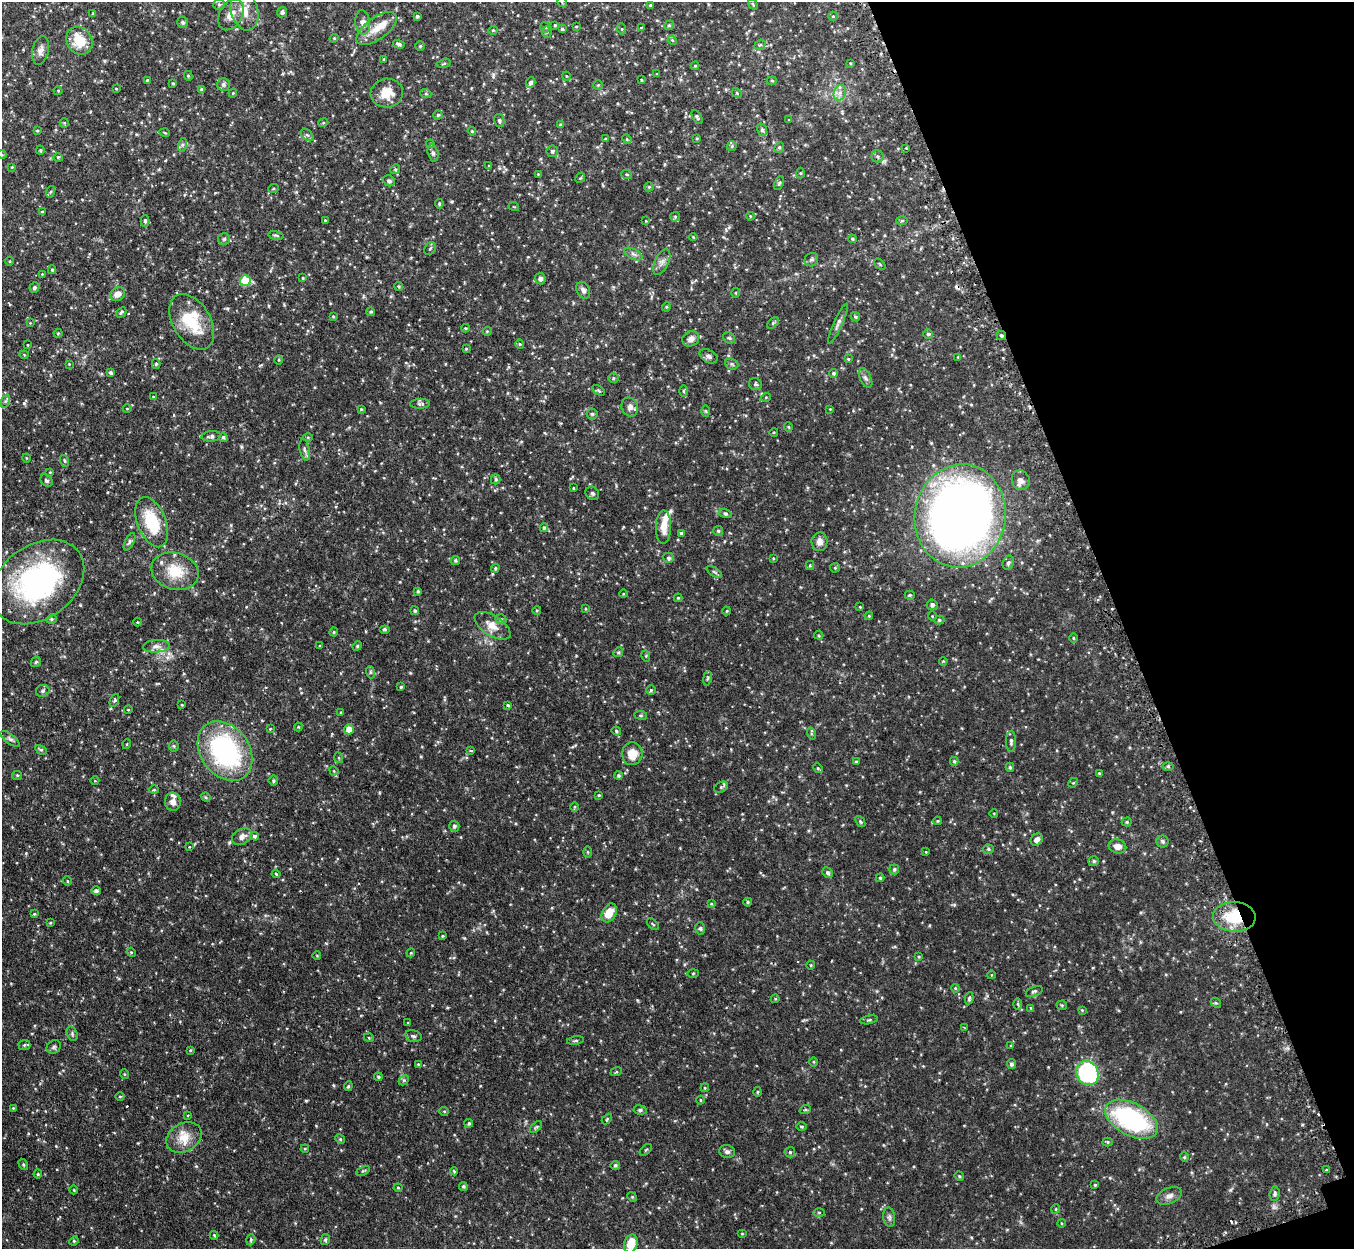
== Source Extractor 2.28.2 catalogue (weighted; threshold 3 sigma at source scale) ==
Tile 12 of 4 x 4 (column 4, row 3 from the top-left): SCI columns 4095-5446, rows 1422-2668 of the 5485 x 5464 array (HDU 1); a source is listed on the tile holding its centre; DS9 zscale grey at full resolution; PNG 1356 x 1251 px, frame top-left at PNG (2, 2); each listed source drawn as its Kron ellipse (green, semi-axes under 4 px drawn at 4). Shown black and unused: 17% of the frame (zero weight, under 2 of 3 exposures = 4% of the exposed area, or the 3 px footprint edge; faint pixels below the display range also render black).
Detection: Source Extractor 2.28.2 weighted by HDU 2 'WHT'; one run over the whole footprint, this tile lists its part. Background 0.0971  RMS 0.0069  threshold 0.0311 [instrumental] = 3 sigma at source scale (4.5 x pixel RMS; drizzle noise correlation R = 1.50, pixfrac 1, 0.05/0.05 arcsec/px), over >= 5 px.
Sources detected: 388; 4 cosmic-ray / hot-pixel residue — neither listed nor drawn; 6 inside a brighter listed object's ellipse — not listed separately; the other 378 listed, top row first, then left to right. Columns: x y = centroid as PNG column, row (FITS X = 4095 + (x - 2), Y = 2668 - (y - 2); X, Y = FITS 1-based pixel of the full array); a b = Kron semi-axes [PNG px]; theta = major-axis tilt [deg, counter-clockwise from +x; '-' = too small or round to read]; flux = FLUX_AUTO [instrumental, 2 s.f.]
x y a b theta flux
562 2 5 3 - 0.61
753 4 6 3 -53 0.62
219 5 6 5 - 1.1
650 5 4 3 - 0.77
244 11 20 13 -74 8.5
282 12 5 5 - 1.6
93 14 4 3 - 0.59
231 15 17 11 60 6.2
417 16 3 3 - 1.2
833 16 5 4 - 0.75
183 22 5 5 - 1.2
363 22 12 7 -83 4.2
555 25 4 4 - 0.81
669 25 5 4 - 0.91
545 27 5 5 - 1
576 27 4 3 - 0.47
641 28 4 3 - 0.52
377 29 23 11 36 9.2
562 29 4 4 - 1
622 29 5 3 - 0.68
493 30 4 4 - 0.71
547 32 5 5 - 1
334 38 4 4 - 0.71
672 40 5 4 - 0.67
79 41 15 12 -59 16
399 44 6 4 -16 1.4
760 45 6 4 40 0.84
420 46 5 4 - 0.95
40 50 14 8 77 3.5
384 59 3 3 - 0.59
850 63 4 3 - 0.58
444 64 7 3 10 0.87
695 66 4 4 - 0.65
657 74 4 3 - 0.48
188 76 5 4 - 0.74
566 76 4 3 - 0.46
147 80 3 3 - 0.57
642 80 3 3 - 0.66
772 81 4 4 - 0.79
531 82 5 4 - 1.6
173 83 3 3 - 0.71
223 84 6 6 - 1.7
598 85 4 4 - 0.61
116 89 3 2 - 0.43
202 89 4 4 - 1.2
58 91 4 4 - 0.7
233 93 4 3 - 0.68
387 93 16 14 7 11
737 93 5 4 - 0.74
840 93 8 6 69 2.6
426 94 5 3 - 0.75
438 115 4 4 - 0.97
697 117 8 4 -57 1.1
789 120 3 3 - 0.67
499 121 7 5 -78 1.4
64 123 5 4 - 0.69
323 123 5 3 - 0.6
560 125 4 4 - 0.85
762 130 6 5 - 1.4
37 131 4 3 - 0.61
472 131 4 3 - 0.76
165 133 5 3 - 0.6
307 135 8 5 -41 1.5
697 138 3 3 - 0.59
605 139 4 3 - 0.7
627 139 5 4 - 0.72
430 144 4 4 - 0.67
182 145 7 4 72 1.3
732 146 5 4 - 0.88
779 147 5 4 - 0.93
906 148 3 3 - 0.79
40 150 4 4 - 0.79
552 151 6 5 - 1.4
433 153 8 5 -76 1.5
2 155 4 3 - 0.56
878 156 6 6 - 1.3
58 157 5 3 - 0.76
489 166 4 3 - 0.6
12 167 3 3 - 0.53
395 169 5 4 - 0.99
800 173 5 3 - 0.73
538 174 3 3 - 0.47
627 175 5 3 - 0.62
580 178 5 4 - 0.72
389 181 6 5 - 1.5
779 183 7 4 69 1
649 187 5 4 - 0.74
273 189 5 3 - 0.62
50 192 6 4 70 0.83
439 204 5 3 - 0.84
514 207 5 3 - 0.5
42 212 4 4 - 0.82
750 216 4 3 - 0.5
675 217 5 5 - 0.88
325 220 3 3 - 0.5
145 221 6 4 -90 1
646 221 4 4 - 0.51
902 221 6 4 2 0.79
276 235 8 3 -9 0.97
693 237 4 3 - 0.52
224 239 6 6 - 1.4
852 239 4 3 - 0.74
430 248 7 5 52 1.1
633 254 10 5 -27 2.1
811 260 7 6 - 1.5
9 261 4 3 - 0.53
662 262 13 7 64 3.2
880 264 7 2 -46 0.55
52 270 4 3 - 0.83
42 274 4 4 - 0.51
303 278 3 3 - 0.66
540 279 6 5 - 2.2
245 281 5 5 - 25
399 286 4 4 - 0.75
34 287 5 4 - 1.5
583 290 9 6 -63 2.4
736 293 5 3 - 0.6
117 294 8 6 32 5.1
666 307 4 4 - 0.76
121 312 6 3 45 1
371 312 4 4 - 1
333 316 3 3 - 0.64
855 317 5 4 - 0.88
192 322 30 19 -59 26
30 323 4 4 - 0.54
773 323 7 4 45 0.95
838 324 22 4 66 2.6
465 328 4 3 - 0.66
487 331 4 4 - 0.64
58 333 4 4 - 0.61
928 334 5 5 - 1.1
1001 336 5 4 - 1.1
729 338 6 5 - 1.1
691 339 9 7 29 3.5
520 344 5 4 - 0.73
27 345 3 2 - 0.72
466 349 4 3 - 0.59
24 355 4 4 - 0.62
709 356 10 6 -28 2.2
958 357 3 3 - 0.57
848 359 3 3 - 0.6
279 360 5 3 - 0.62
69 364 3 3 - 0.46
156 364 5 4 - 0.87
732 364 7 5 -22 1.1
110 372 4 3 - 1.3
834 373 4 4 - 1.2
613 378 5 5 - 0.91
865 378 10 5 -62 1.9
755 384 7 6 - 1.3
598 390 7 4 -31 0.93
683 391 5 3 - 0.71
153 397 4 3 - 0.72
766 397 5 3 - 0.48
6 401 7 4 70 1.2
420 404 10 5 2 1.4
630 407 10 8 -68 3.6
127 409 4 3 - 0.46
361 409 4 4 - 0.65
830 409 4 3 - 0.49
706 411 6 4 -88 0.66
592 414 5 5 - 0.95
788 427 5 4 - 0.73
774 432 4 3 - 0.56
211 436 9 5 6 1.9
223 437 5 4 - 0.99
308 437 5 3 - 0.62
305 450 11 5 -78 1.7
26 458 4 3 - 0.48
65 461 6 4 -73 0.91
50 472 3 3 - 0.54
496 479 5 5 - 1
1021 480 10 9 - 3.6
46 481 7 5 -44 1.3
573 488 4 2 - 0.48
592 493 7 6 - 1.3
725 513 6 4 -15 1.1
960 516 52 45 80 540
152 522 26 14 -69 28
663 527 16 7 89 8.4
544 528 4 4 - 1
718 531 5 5 - 1
681 533 4 3 - 1
129 542 9 4 64 1.6
819 542 9 8 - 4.1
668 558 5 5 - 1.5
773 558 3 2 - 0.51
455 560 4 4 - 0.94
1008 563 7 5 67 1.5
810 565 4 4 - 0.72
495 568 4 4 - 0.76
835 568 5 5 - 0.78
175 571 24 18 -16 18
714 572 9 3 -34 1.1
38 582 51 37 37 120
418 591 4 3 - 0.91
623 594 4 3 - 0.49
910 595 5 4 - 0.8
678 598 4 4 - 0.75
932 605 5 5 - 1.8
860 607 4 4 - 0.7
586 609 4 3 - 0.49
537 610 4 3 - 0.56
415 611 4 4 - 1
727 611 4 4 - 0.64
869 616 4 4 - 0.69
932 616 5 3 - 0.47
51 619 5 4 - 1
501 619 6 4 -21 1
939 620 5 4 - 0.99
137 622 4 3 - 0.51
492 626 20 10 -33 6.8
384 629 5 4 - 0.87
334 632 4 4 - 0.61
819 635 4 3 - 0.77
1073 638 4 3 - 0.58
156 646 13 6 4 3.3
320 646 3 3 - 0.7
357 646 5 4 - 0.82
618 652 5 4 - 0.89
646 656 5 3 - 0.67
943 661 4 3 - 0.5
36 662 6 4 43 0.98
370 672 6 4 -72 0.83
707 678 7 3 81 0.92
401 687 4 3 - 0.92
651 690 5 4 - 0.97
43 691 7 6 - 1.4
114 700 7 4 68 1.3
182 705 4 3 - 0.56
508 705 4 3 - 0.83
128 710 4 3 - 0.48
341 712 3 3 - 0.72
641 715 6 3 -8 0.75
298 727 4 4 - 0.63
270 729 4 3 - 0.45
349 729 5 5 - 5.5
616 731 5 4 - 0.85
811 734 6 4 -73 0.86
10 739 11 5 -38 1.8
1011 741 10 5 90 1.9
127 744 5 3 - 0.48
174 746 5 5 - 0.89
41 750 6 4 -28 0.97
225 751 32 24 -54 96
471 751 4 3 - 1.1
632 754 11 10 - 9.7
339 758 5 3 - 0.5
954 761 4 3 - 0.9
856 762 4 4 - 0.81
1168 766 6 4 -1 0.99
1010 767 4 4 - 0.91
818 768 5 4 - 0.78
334 771 5 4 - 0.64
1099 773 3 3 - 0.85
17 775 5 4 - 0.78
618 776 4 4 - 1
95 781 4 3 - 0.48
273 781 5 5 - 1.1
1073 783 5 4 - 0.72
721 787 7 5 30 1
154 790 4 4 - 0.68
598 795 3 3 - 1.1
206 797 5 4 - 0.77
173 802 9 8 - 3.6
574 807 5 3 - 0.56
994 813 4 3 - 0.46
938 821 4 4 - 0.65
860 822 6 4 -51 0.95
1127 822 5 4 - 0.84
454 826 5 5 - 1.4
254 836 4 4 - 1.6
242 837 10 7 30 3.4
1037 839 6 5 - 2.7
1163 841 6 6 - 1.3
1117 846 9 7 -12 4.6
189 847 3 2 - 0.57
988 849 5 4 - 0.96
588 852 5 3 - 0.69
926 852 4 4 - 0.59
1094 861 5 5 - 1.2
894 869 5 5 - 1.2
827 873 5 5 - 1.5
276 874 4 3 - 0.69
880 878 4 3 - 0.92
67 881 5 3 - 0.49
96 891 4 4 - 1.5
748 902 4 4 - 0.75
711 904 4 4 - 0.63
609 913 10 7 61 8.8
34 914 4 4 - 0.67
1234 917 21 15 -3 26
50 923 3 2 - 0.56
653 924 7 2 -45 0.59
700 928 6 5 - 1.1
442 936 4 3 - 0.71
131 952 5 3 - 0.61
411 953 4 4 - 0.67
317 956 4 3 - 0.45
919 957 4 4 - 0.65
811 965 4 4 - 0.61
693 973 5 3 - 0.64
991 975 4 3 - 0.42
955 988 4 3 - 0.58
1034 991 9 4 22 1.4
969 998 6 4 80 1.2
775 999 4 4 - 0.63
1216 1003 6 4 -40 0.82
1018 1004 6 4 -88 0.87
1062 1005 5 5 - 0.8
1031 1008 4 3 - 0.64
1082 1010 3 3 - 0.52
869 1020 9 3 11 0.86
408 1023 3 3 - 0.51
964 1027 3 2 - 0.41
72 1034 7 5 -72 1.2
413 1036 8 5 -15 1.5
369 1038 5 3 - 0.64
575 1041 8 3 9 0.95
24 1045 6 5 - 1.1
1011 1046 3 3 - 0.56
54 1047 7 6 - 1.5
190 1050 4 3 - 0.62
814 1062 5 3 - 0.67
418 1064 4 4 - 0.64
1011 1064 5 4 - 1.6
616 1072 6 4 18 0.63
1087 1073 12 11 - 74
124 1074 5 3 - 0.57
378 1077 4 3 - 0.94
404 1080 5 4 - 0.89
348 1086 5 4 - 0.87
705 1088 4 4 - 0.66
757 1092 5 3 - 0.62
120 1097 4 3 - 0.61
700 1100 4 3 - 0.6
13 1108 4 3 - 0.57
640 1110 6 4 -8 1.4
805 1110 6 3 19 0.77
444 1111 5 3 - 0.56
188 1115 3 3 - 1.1
607 1119 6 3 46 0.72
1131 1119 29 16 -28 86
469 1123 4 4 - 1
536 1127 7 4 43 1.1
801 1127 5 4 - 1
184 1137 19 14 29 11
340 1139 5 4 - 0.75
1108 1142 5 4 - 0.76
305 1149 4 4 - 0.68
646 1150 7 3 44 0.65
727 1152 8 6 -12 1.7
790 1152 5 5 - 0.97
1184 1157 5 4 - 0.73
23 1164 6 4 -59 0.85
615 1165 4 4 - 1.2
1326 1170 3 2 - 0.67
363 1171 7 4 28 0.91
454 1171 4 2 - 0.62
38 1174 4 4 - 0.69
959 1176 5 4 - 0.75
1095 1185 4 4 - 0.7
463 1186 4 4 - 1.1
398 1188 4 4 - 0.71
74 1190 4 3 - 0.56
1275 1194 7 5 84 1.6
1169 1196 13 7 22 3.3
632 1197 5 4 - 0.73
1056 1209 5 3 - 0.62
819 1212 6 4 -1 0.78
889 1217 10 6 -81 1.8
1061 1223 4 3 - 0.48
742 1234 5 3 - 0.54
214 1235 4 4 - 0.72
251 1240 6 4 71 0.98
325 1240 5 4 - 1.1
74 1241 5 4 - 0.76
631 1244 9 6 73 12
Overlapping masked pixels (flux is a lower limit): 2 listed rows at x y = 1001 336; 1234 917
Isophote crosses this tile's border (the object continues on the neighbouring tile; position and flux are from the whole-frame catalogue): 2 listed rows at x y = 562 2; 2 155
Unlisted compact peaks at least as high as the median listed source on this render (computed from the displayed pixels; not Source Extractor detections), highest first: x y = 24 403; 452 202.